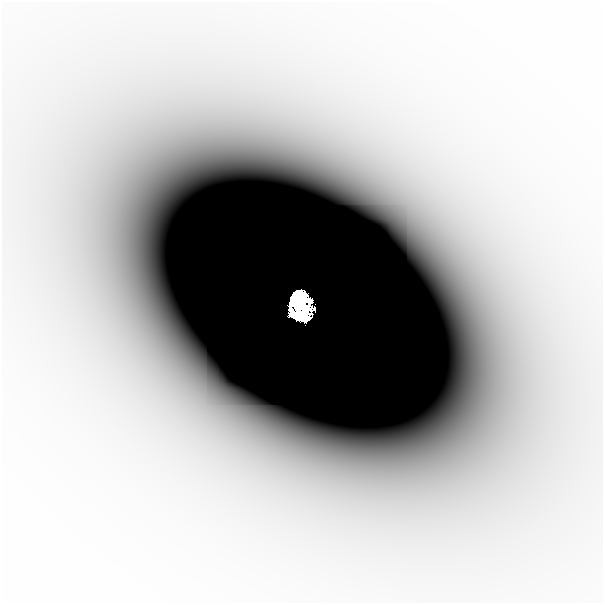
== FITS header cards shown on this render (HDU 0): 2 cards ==
NAXIS1  =                  601
NAXIS2  =                  601

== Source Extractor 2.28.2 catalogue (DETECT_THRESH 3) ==
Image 601 x 601 px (HDU 0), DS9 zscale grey, 1 PNG px = 1 image px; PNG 605 x 605 px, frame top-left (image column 1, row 601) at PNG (2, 2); no overlay
Background -1.29e-07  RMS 4.5e-08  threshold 1.34e-07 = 3 sigma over >= 5 px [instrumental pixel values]
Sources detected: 6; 2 with non-positive FLUX_AUTO (blend fragments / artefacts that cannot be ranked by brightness) are not listed; the other 4 listed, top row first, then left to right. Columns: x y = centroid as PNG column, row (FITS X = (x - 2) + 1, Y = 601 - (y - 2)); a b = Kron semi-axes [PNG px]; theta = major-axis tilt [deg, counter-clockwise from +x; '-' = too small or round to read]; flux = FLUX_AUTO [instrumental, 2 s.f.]
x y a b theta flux
296 295 18 10 1 3.3
298 304 19 11 7 6
297 316 16 9 -30 3.1
305 318 21 9 70 1.5
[2 non-positive-flux detections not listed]